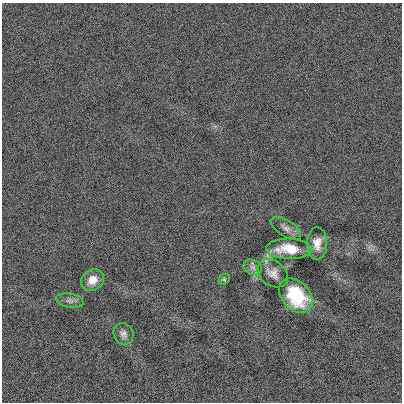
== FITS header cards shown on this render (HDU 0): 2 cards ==
NAXIS1  =                  400
NAXIS2  =                  400

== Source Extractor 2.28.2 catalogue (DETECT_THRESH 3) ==
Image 400 x 400 px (HDU 0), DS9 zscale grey, 1 PNG px = 1 image px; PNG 404 x 404 px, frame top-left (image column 1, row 400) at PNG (2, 3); each listed source drawn as its Kron ellipse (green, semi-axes under 4 px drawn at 4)
Background -0.001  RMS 0.16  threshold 0.467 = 3 sigma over >= 5 px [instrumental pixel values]
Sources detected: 10; all 10 listed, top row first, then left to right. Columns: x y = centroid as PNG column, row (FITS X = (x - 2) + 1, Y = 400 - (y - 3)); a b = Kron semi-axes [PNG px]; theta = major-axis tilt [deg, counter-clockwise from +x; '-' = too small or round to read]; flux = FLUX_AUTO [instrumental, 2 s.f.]
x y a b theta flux
286 228 17 8 -33 59
317 243 16 10 89 110
289 249 23 10 -1 300
253 267 10 7 -26 42
273 273 17 12 -36 97
224 279 6 5 - 16
93 280 12 10 40 120
296 296 19 14 -48 560
70 301 14 7 -12 46
123 334 11 9 -60 51